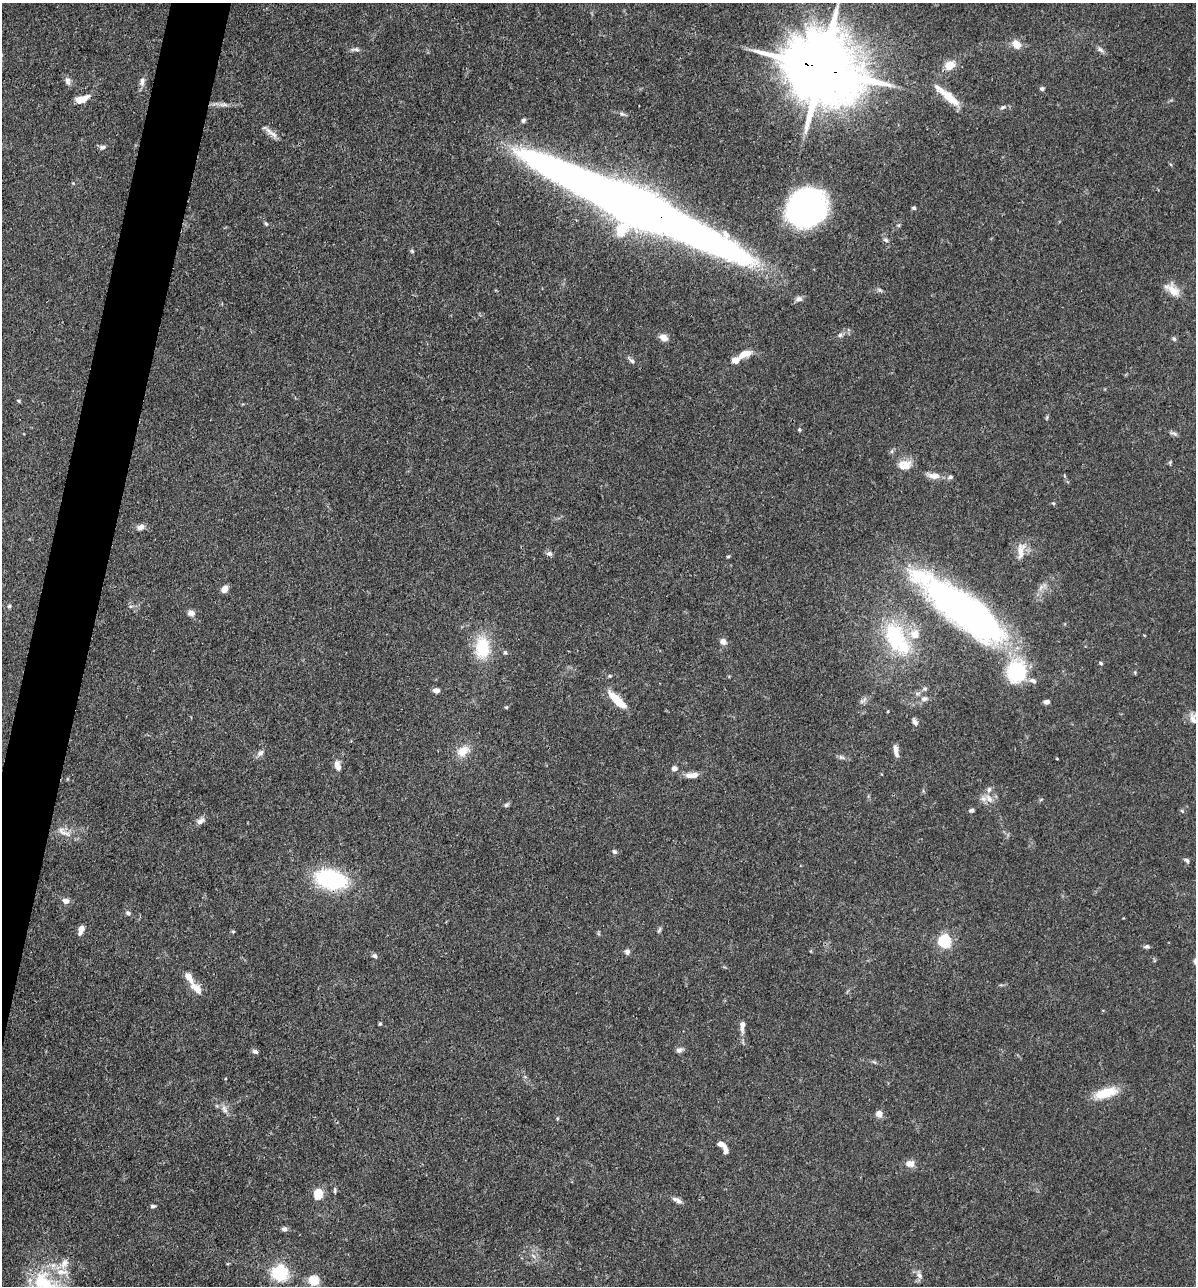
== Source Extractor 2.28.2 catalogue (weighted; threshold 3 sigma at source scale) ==
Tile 7 of 4 x 4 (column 3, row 2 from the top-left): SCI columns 2640-3833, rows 2568-3851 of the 5155 x 5135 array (HDU 1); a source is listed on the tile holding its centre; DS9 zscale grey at full resolution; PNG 1198 x 1288 px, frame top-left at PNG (2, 3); no overlay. Shown black and unused: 4% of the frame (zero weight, under 3 of 4 exposures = <1% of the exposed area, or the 3 px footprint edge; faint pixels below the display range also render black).
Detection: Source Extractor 2.28.2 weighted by HDU 2 'WHT'; one run over the whole footprint, this tile lists its part. Background 0.102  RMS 0.0038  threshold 0.0169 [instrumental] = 3 sigma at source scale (4.5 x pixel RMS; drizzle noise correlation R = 1.50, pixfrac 1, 0.05/0.05 arcsec/px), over >= 5 px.
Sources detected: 118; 1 inside a brighter object's white glare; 1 long thin detection or spike segment (spike, bleed or trail) — not listed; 11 inside a brighter listed object's ellipse — not listed separately; the other 105 listed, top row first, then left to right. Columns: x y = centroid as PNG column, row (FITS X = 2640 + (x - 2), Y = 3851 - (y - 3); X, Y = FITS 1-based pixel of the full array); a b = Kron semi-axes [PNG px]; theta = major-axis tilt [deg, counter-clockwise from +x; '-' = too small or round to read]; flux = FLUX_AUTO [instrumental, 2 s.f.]
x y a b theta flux
1016 44 11 8 -51 3.9
355 49 13 5 1 1.2
1100 50 10 5 -41 1.2
949 65 13 9 41 5.2
822 68 25 18 -20 4500
67 81 11 7 -73 1.5
142 81 12 7 81 1.9
1042 88 5 4 - 0.77
82 99 17 7 19 4.7
953 100 20 10 -25 4.6
224 105 15 4 0 2
1003 107 8 4 35 0.7
622 114 9 5 -15 0.93
523 120 6 5 - 0.83
273 134 16 6 -34 2.5
103 147 8 6 3 1
73 183 4 4 - 0.32
807 208 34 29 36 100
914 208 6 4 -16 0.58
266 224 7 4 -54 0.62
886 240 7 5 -19 0.87
412 251 6 4 -46 0.53
1172 290 24 12 -40 5.1
799 299 10 7 4 1.5
840 335 7 5 17 0.94
663 337 9 7 -18 2.8
1174 339 6 5 - 0.72
745 354 15 7 21 5
632 360 11 5 -40 1.1
19 401 5 4 - 0.47
1173 433 11 5 -24 1
1170 462 6 4 46 0.48
904 465 17 12 11 4.8
934 476 14 7 -6 3.8
950 477 6 6 - 0.79
141 527 9 6 21 2.1
1021 551 26 10 81 4.5
549 553 9 6 -9 1.1
728 557 5 3 - 0.42
1041 587 10 6 40 1.7
225 589 7 6 - 2.8
9 606 5 5 - 0.57
965 610 91 28 -37 180
191 613 8 7 - 2.1
896 637 45 22 -59 35
723 641 9 7 -38 1.9
482 648 32 20 88 15
505 652 6 5 - 0.67
1101 663 6 4 -25 0.52
1017 672 26 23 86 27
610 676 5 4 - 0.43
925 689 6 5 - 0.81
436 690 7 5 -3 2.1
924 699 9 7 3 1.6
617 700 23 7 -44 9.8
863 700 13 4 34 1.1
1046 702 7 5 -1 1.4
506 707 5 4 - 0.47
1193 719 17 8 -73 2.4
915 722 8 5 -53 1.3
463 751 16 11 38 5.5
896 751 14 5 -81 2.3
260 753 10 7 42 1.5
841 757 9 6 -18 1
338 766 12 7 -70 2.7
674 768 6 5 - 1.9
692 775 16 7 3 3.2
989 798 13 7 -54 2.7
506 805 7 5 29 0.75
971 810 6 5 - 0.84
1182 811 6 4 -45 0.49
201 821 11 7 35 1.9
64 832 22 8 -32 3.8
614 852 6 5 - 0.85
1186 860 8 5 -27 0.91
331 879 31 18 -13 40
65 901 7 6 - 2.3
128 913 6 5 - 1.1
81 930 9 5 71 3.1
659 930 8 4 63 0.71
233 931 5 3 - 0.39
944 941 6 6 - 61
1147 946 7 6 - 0.82
627 952 8 7 - 1.2
374 956 7 5 -37 1
1195 961 8 5 83 0.93
196 988 19 9 -44 4
380 1024 4 4 - 0.48
742 1026 15 6 89 2.6
679 1050 9 7 17 1.2
255 1051 7 5 -21 1
1106 1093 30 11 17 9.3
224 1109 13 6 -60 1.9
879 1114 7 7 - 2.5
720 1144 9 5 -16 2.4
910 1164 11 8 -6 2.9
335 1190 9 3 90 0.69
318 1194 11 9 75 5.9
677 1200 15 6 -27 1.7
153 1206 6 4 -1 0.78
284 1229 6 6 - 1.3
280 1273 6 6 - 110
919 1275 11 6 -61 1.7
314 1280 5 5 - 24
43 1282 47 30 -39 27
Overlapping masked pixels (flux is a lower limit): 1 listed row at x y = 822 68
Isophote crosses this tile's border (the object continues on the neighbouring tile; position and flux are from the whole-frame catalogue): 2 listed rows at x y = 1195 961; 43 1282